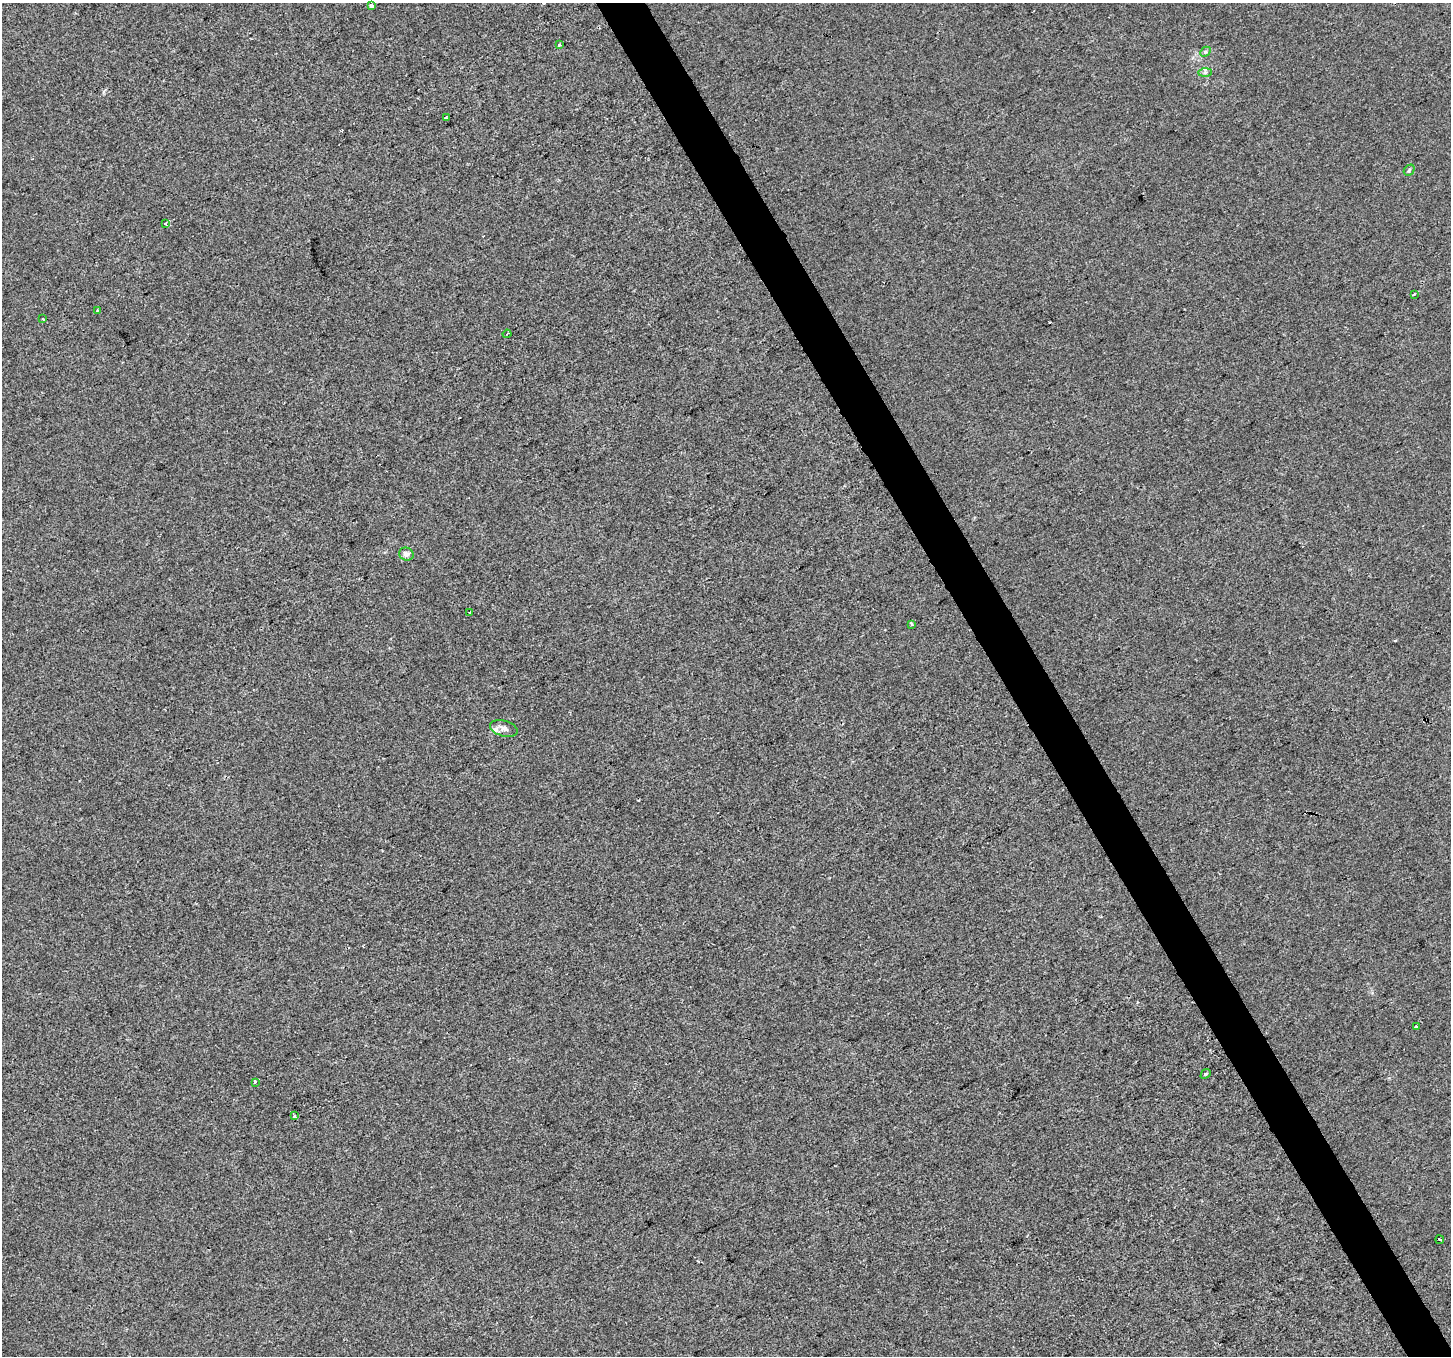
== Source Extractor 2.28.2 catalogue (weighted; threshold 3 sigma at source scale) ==
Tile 6 of 4 x 4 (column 2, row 2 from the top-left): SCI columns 1452-2900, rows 2875-4228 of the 5799 x 5687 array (HDU 1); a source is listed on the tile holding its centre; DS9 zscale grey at full resolution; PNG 1453 x 1358 px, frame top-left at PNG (2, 3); each listed source drawn as its Kron ellipse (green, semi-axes under 4 px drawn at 4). Shown black and unused: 3% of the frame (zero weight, under 2 of 3 exposures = <1% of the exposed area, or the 3 px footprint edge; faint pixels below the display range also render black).
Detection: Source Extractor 2.28.2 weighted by HDU 2 'WHT'; one run over the whole footprint, this tile lists its part. Background 0.00151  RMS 0.0057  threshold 0.0255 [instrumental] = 3 sigma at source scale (4.5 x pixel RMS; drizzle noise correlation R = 1.50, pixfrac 1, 0.0396/0.0396 arcsec/px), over >= 5 px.
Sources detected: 24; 4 cosmic-ray / hot-pixel residue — neither listed nor drawn; the other 20 listed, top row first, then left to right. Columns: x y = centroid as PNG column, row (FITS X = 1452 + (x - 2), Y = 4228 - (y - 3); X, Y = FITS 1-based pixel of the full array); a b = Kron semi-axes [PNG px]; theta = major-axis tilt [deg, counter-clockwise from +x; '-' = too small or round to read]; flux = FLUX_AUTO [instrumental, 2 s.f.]
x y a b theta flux
371 6 4 3 - 4.2
559 45 3 3 - 2
1205 52 6 4 42 0.9
1205 72 7 4 0 1.1
446 117 4 4 - 0.59
1409 170 6 4 48 0.93
165 223 3 3 - 1.2
1414 294 3 2 - 0.58
97 310 3 2 - 0.56
43 319 3 3 - 2
507 334 4 2 - 0.55
406 554 7 6 - 2.3
470 612 3 2 - 0.7
911 624 3 3 - 0.96
504 728 14 8 -16 3.5
1416 1026 3 3 - 1.3
1206 1074 6 3 42 1.2
255 1082 3 3 - 1.1
294 1116 4 3 - 2.6
1440 1240 4 3 - 3.5
Overlapping masked pixels (flux is a lower limit): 1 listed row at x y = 1440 1240